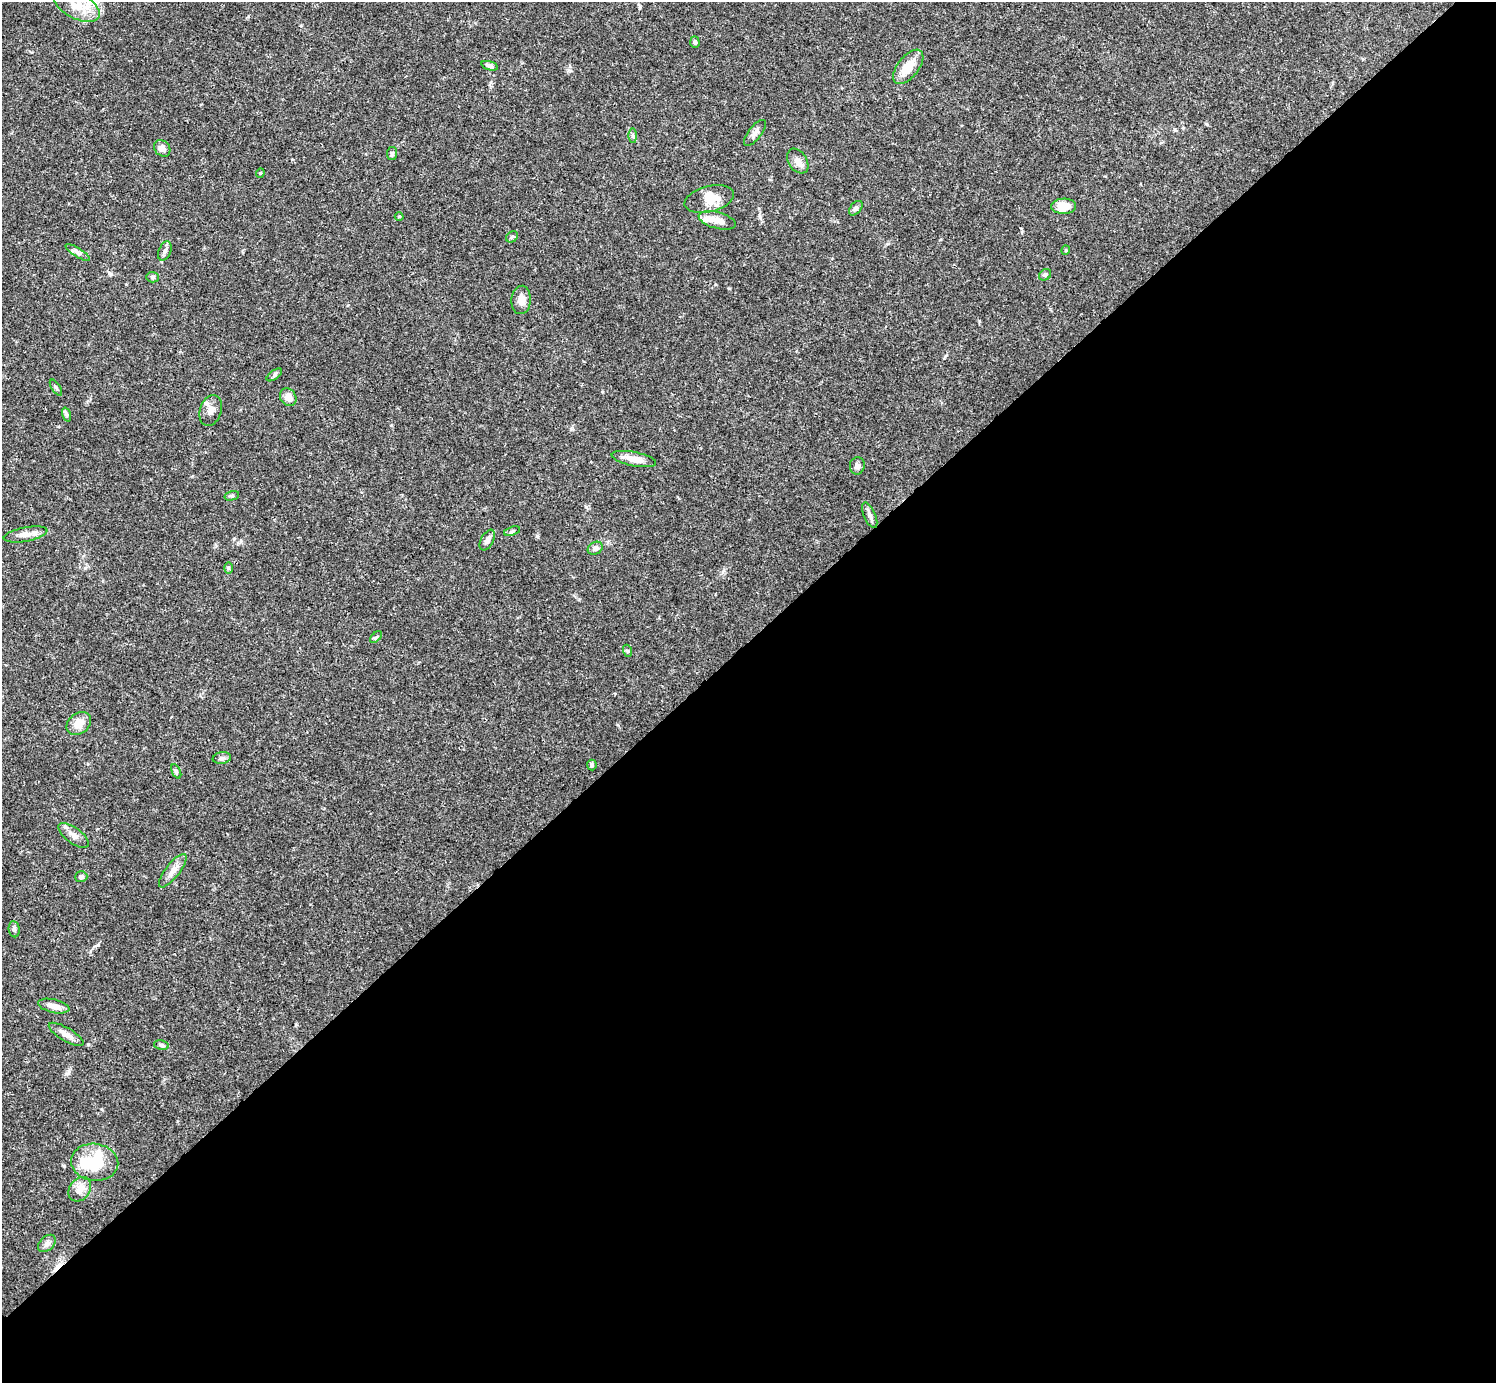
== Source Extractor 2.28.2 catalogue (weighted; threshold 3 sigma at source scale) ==
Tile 12 of 4 x 4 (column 4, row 3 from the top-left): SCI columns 4485-5978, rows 1539-2919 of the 5982 x 5981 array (HDU 1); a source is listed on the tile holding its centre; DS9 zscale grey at full resolution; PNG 1498 x 1385 px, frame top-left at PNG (2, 2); each listed source drawn as its Kron ellipse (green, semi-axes under 4 px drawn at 4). Shown black and unused: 54% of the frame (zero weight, under 3 of 4 exposures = <1% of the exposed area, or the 3 px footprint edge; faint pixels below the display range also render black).
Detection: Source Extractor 2.28.2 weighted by HDU 2 'WHT'; one run over the whole footprint, this tile lists its part. Background 0.0411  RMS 0.0027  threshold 0.012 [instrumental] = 3 sigma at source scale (4.5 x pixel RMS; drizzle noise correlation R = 1.50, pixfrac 1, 0.05/0.05 arcsec/px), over >= 5 px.
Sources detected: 57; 2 inside a brighter object's white glare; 1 cosmic-ray / hot-pixel residue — neither listed nor drawn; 2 inside a brighter listed object's ellipse — not listed separately; the other 52 listed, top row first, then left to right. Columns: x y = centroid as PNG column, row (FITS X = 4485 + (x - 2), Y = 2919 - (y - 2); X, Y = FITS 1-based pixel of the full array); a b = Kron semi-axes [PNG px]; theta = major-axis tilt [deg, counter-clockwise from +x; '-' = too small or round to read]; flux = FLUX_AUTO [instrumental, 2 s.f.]
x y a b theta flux
77 6 25 13 -28 5.5
695 42 6 4 -88 0.53
489 66 8 4 -17 0.73
908 67 20 10 52 5
755 133 15 6 52 1.3
633 136 7 4 -89 0.46
162 148 9 7 -48 1.5
392 154 7 5 84 0.56
798 161 13 9 -56 1.9
260 173 4 4 - 0.27
709 199 25 13 14 4.5
1064 206 12 7 1 3.9
856 208 8 5 49 0.82
399 216 4 3 - 0.21
717 220 19 8 -15 2.4
512 237 6 5 - 0.46
1066 250 4 4 - 0.29
165 251 10 6 67 0.81
78 252 14 4 -32 0.88
1045 275 6 5 - 0.51
153 277 6 5 - 0.47
521 300 14 10 86 2.1
274 375 9 4 36 0.52
56 388 9 3 -57 0.41
288 397 9 7 -54 2.2
211 410 16 10 72 2.1
66 415 7 4 -71 0.45
634 459 22 7 -11 2.8
857 466 8 7 - 0.91
232 496 7 4 15 0.44
870 515 14 5 -66 1.1
512 531 8 4 19 0.47
25 534 22 7 11 2.2
487 540 11 6 62 1.4
595 548 8 6 30 1.1
228 568 6 4 -90 0.32
376 637 7 4 44 0.44
628 651 6 4 -70 0.33
79 724 13 10 37 2.9
222 758 9 6 9 0.71
592 765 5 5 - 0.37
176 771 7 4 -63 0.46
74 835 18 8 -37 1.9
173 871 20 7 52 2.1
81 877 6 5 - 0.74
14 929 8 5 -82 0.63
54 1006 16 6 -13 2
66 1034 20 6 -31 1.9
161 1045 7 4 -11 0.51
95 1162 24 18 -7 8
80 1189 13 10 53 2.4
47 1243 10 7 44 1.2
Isophote crosses this tile's border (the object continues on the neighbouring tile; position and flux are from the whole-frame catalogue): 1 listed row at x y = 77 6
Unlisted compact peaks at least as high as the median listed source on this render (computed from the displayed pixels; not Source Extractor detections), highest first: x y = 570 71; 979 321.